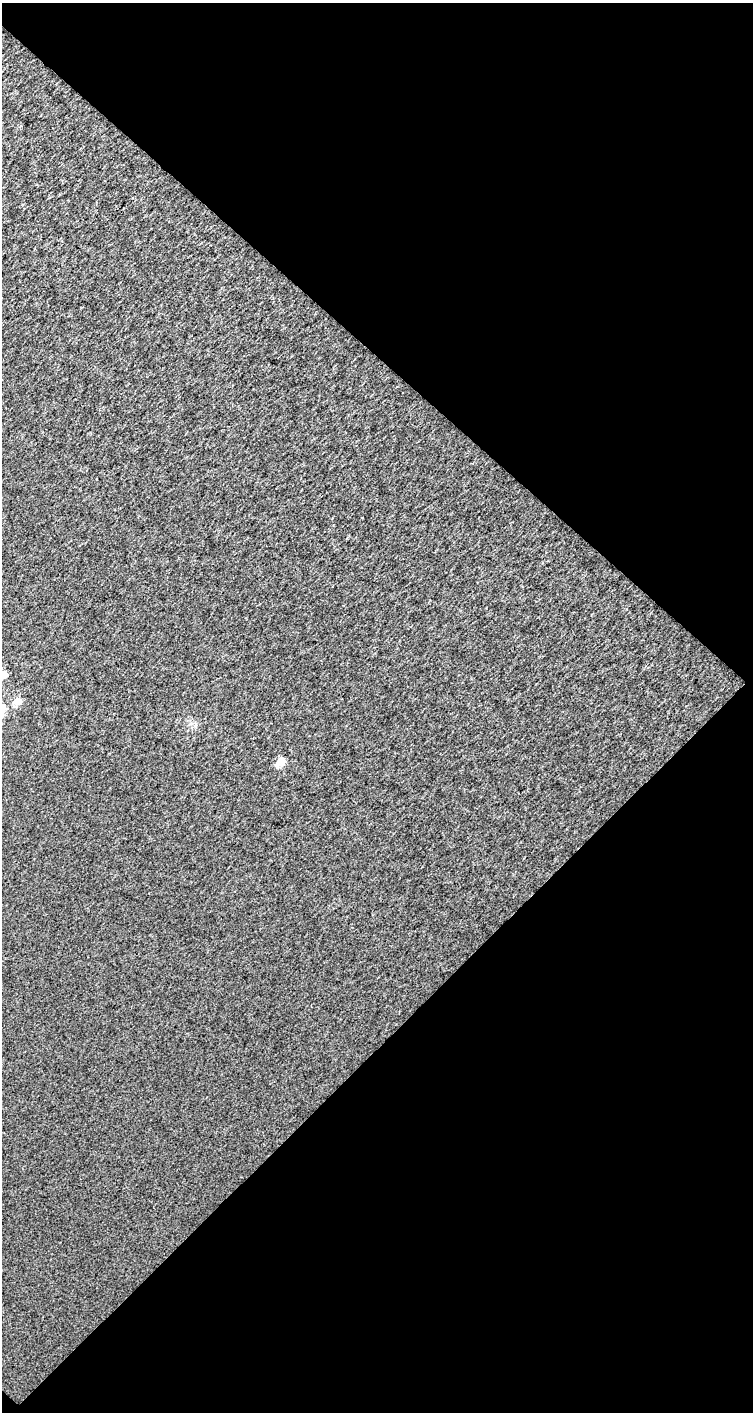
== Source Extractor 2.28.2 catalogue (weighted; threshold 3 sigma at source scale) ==
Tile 2 of 2 x 1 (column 2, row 1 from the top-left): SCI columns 754-1504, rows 46-1455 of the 1504 x 1505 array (HDU 1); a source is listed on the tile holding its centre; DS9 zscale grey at full resolution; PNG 755 x 1414 px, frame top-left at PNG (2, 3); no overlay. Shown black and unused: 51% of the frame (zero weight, under 3 of 4 exposures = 1% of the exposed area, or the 3 px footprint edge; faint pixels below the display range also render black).
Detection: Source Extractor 2.28.2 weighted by HDU 2 'WHT'; one run over the whole footprint, this tile lists its part. Background 0.0261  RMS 0.076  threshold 0.342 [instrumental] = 3 sigma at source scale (4.5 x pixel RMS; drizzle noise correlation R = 1.50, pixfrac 1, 0.0396/0.0396 arcsec/px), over >= 5 px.
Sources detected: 3; all 3 listed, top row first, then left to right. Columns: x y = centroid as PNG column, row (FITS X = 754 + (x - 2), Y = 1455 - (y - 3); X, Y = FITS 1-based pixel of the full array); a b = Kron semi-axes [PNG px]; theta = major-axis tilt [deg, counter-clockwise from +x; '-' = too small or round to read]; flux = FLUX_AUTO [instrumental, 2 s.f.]
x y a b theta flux
3 675 5 5 - 160
18 701 5 5 - 140
281 762 5 5 - 180
Isophote crosses this tile's border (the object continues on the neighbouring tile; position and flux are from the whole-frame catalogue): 1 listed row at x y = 3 675